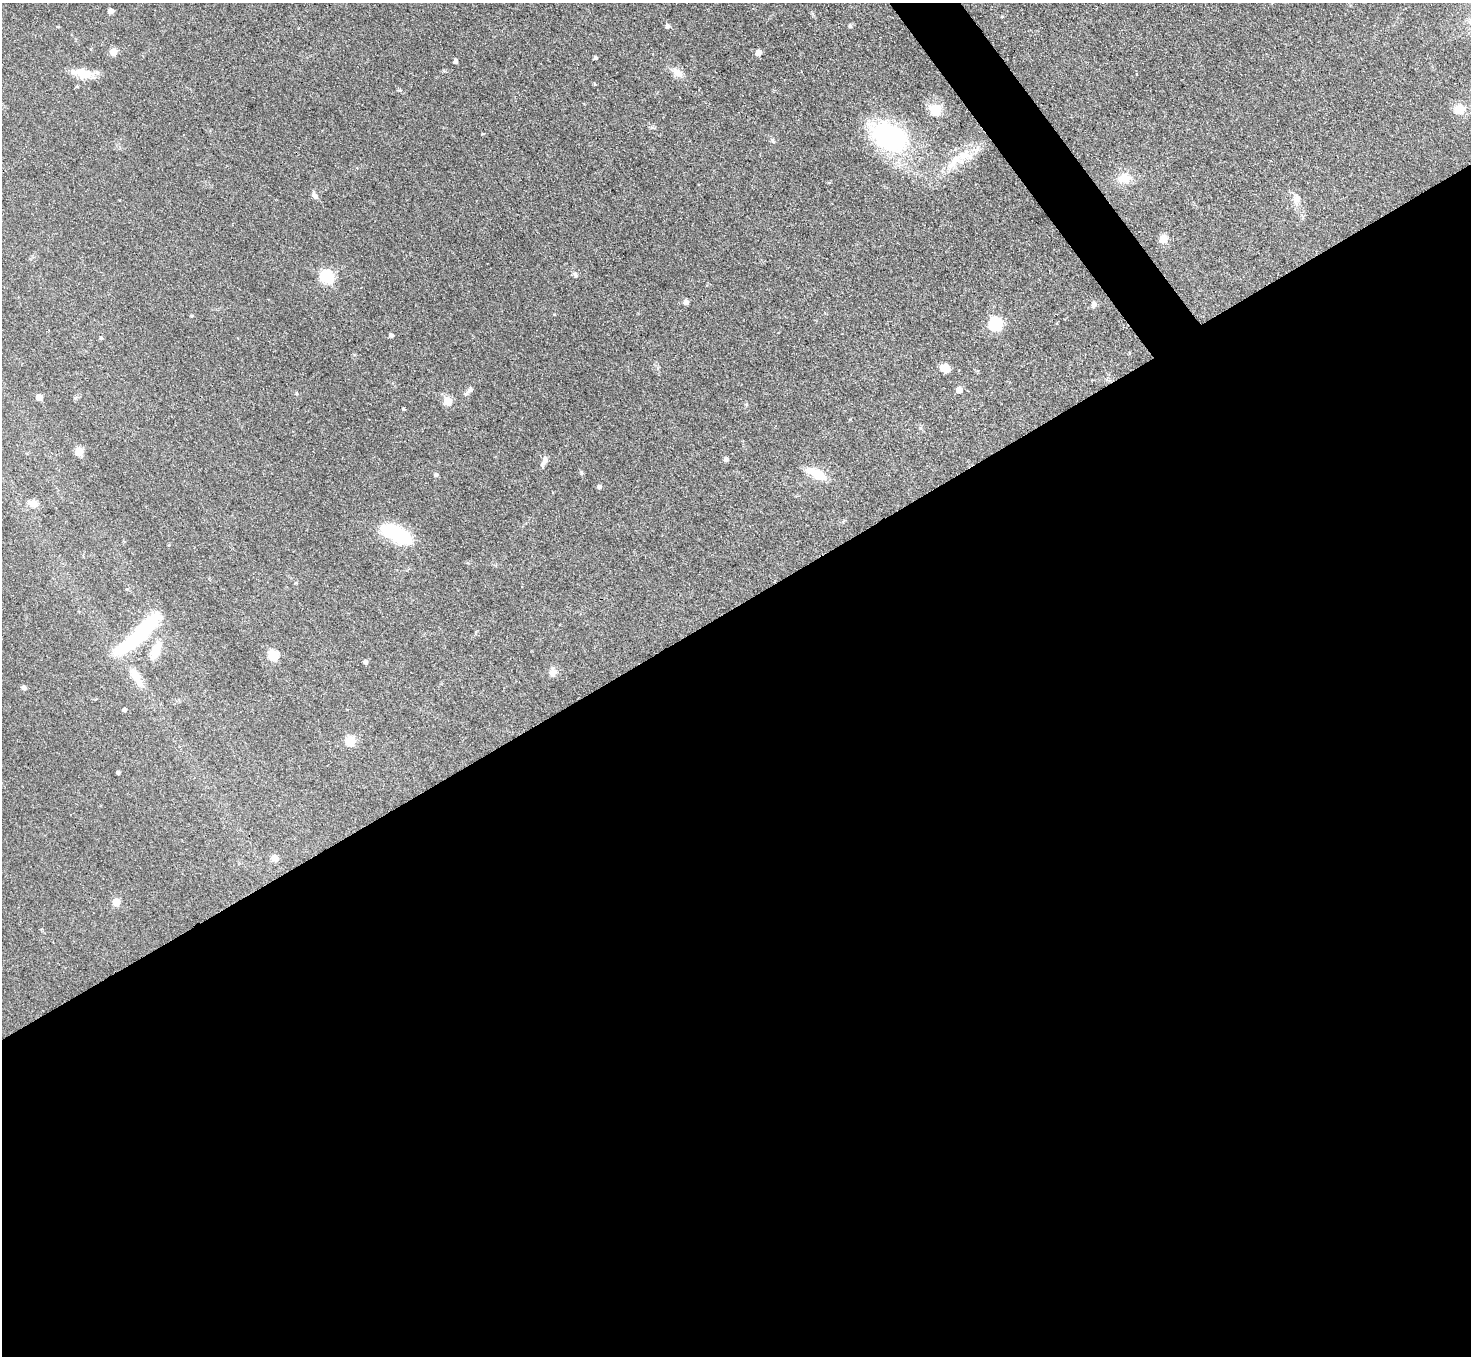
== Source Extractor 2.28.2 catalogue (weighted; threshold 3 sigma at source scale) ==
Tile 15 of 4 x 4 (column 3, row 4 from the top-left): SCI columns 2940-4408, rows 297-1650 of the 5879 x 5872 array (HDU 1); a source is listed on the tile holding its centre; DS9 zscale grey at full resolution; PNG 1473 x 1358 px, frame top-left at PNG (2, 3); no overlay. Shown black and unused: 57% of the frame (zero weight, under 3 of 4 exposures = <1% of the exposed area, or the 3 px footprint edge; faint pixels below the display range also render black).
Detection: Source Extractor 2.28.2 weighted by HDU 2 'WHT'; one run over the whole footprint, this tile lists its part. Background 0.0683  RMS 0.0056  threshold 0.0252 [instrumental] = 3 sigma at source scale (4.5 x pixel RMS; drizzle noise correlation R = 1.50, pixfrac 1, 0.05/0.05 arcsec/px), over >= 5 px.
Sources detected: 58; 1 inside a brighter object's white glare — not listed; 2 inside a brighter listed object's ellipse — not listed separately; the other 55 listed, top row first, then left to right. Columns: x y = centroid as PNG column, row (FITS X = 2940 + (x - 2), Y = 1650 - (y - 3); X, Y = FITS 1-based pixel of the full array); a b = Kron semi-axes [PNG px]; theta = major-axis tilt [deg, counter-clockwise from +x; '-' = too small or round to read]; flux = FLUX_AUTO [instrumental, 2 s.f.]
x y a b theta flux
110 11 4 4 - 4.5
1002 17 5 3 - 0.46
667 26 5 4 - 1.7
850 26 5 5 - 1.1
113 52 5 5 - 10
758 53 5 4 - 5.2
596 58 4 3 - 1.2
455 61 4 4 - 2
677 72 17 9 -32 4.5
82 73 22 11 -12 10
595 84 5 3 - 0.57
935 109 13 13 - 9.8
1459 109 13 12 - 6.9
889 138 35 22 -30 88
954 161 32 10 51 11
1124 178 15 12 -1 8.5
829 183 5 3 - 0.57
315 195 10 6 -53 2.1
1296 199 14 11 82 4.5
1163 239 5 5 - 15
575 274 8 4 -77 1.2
326 277 6 6 - 76
686 302 5 4 - 2.6
1093 304 9 6 87 1.8
192 316 4 4 - 0.68
995 324 6 6 - 76
391 336 4 4 - 1.4
101 338 4 4 - 0.67
945 368 10 8 -11 5.5
470 390 8 6 43 1.5
959 390 5 5 - 5.2
39 397 5 4 - 6.9
447 401 5 5 - 14
403 409 4 3 - 0.67
79 451 5 5 - 19
726 459 5 4 - 2.2
544 461 15 6 69 2.5
581 473 7 3 90 0.74
816 474 27 10 -26 11
436 475 5 4 - 1.3
599 487 5 5 - 1.4
33 503 14 8 -17 3.8
396 534 35 16 -26 33
138 637 62 15 37 40
155 650 26 12 67 8.6
272 655 6 5 - 32
365 662 5 4 - 1.8
553 672 11 9 55 3.4
136 676 25 9 -57 8.9
24 687 6 6 - 1.3
124 710 4 4 - 1.2
350 741 6 5 - 28
118 773 4 3 - 1.2
275 858 8 7 - 3.4
116 902 5 5 - 13
Unlisted compact peaks at least as high as the median listed source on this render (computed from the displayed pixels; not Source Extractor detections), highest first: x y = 772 140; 296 393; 482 134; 399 90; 652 127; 920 428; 554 314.